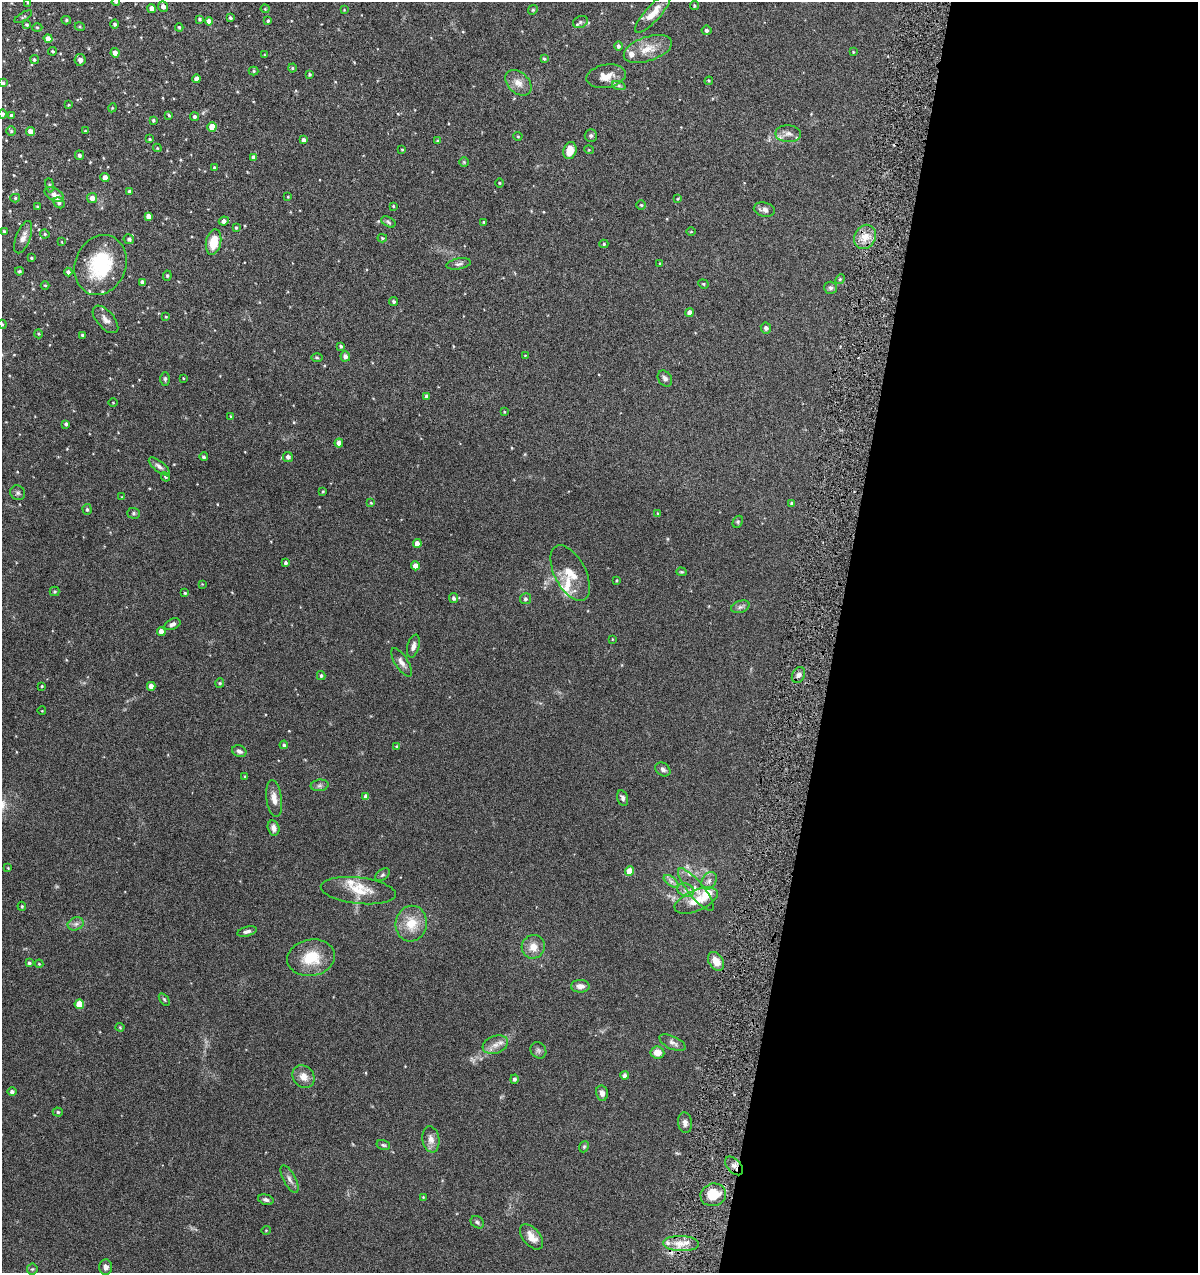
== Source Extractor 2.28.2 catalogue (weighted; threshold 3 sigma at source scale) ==
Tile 12 of 4 x 4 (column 4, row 3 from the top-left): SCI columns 3709-4904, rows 1273-2543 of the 5147 x 5088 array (HDU 1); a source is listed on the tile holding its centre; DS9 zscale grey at full resolution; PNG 1200 x 1275 px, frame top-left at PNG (2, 2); each listed source drawn as its Kron ellipse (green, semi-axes under 4 px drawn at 4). Shown black and unused: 30% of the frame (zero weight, under 4 of 8 exposures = <1% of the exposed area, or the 3 px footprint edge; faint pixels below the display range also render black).
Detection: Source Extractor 2.28.2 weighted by HDU 2 'WHT'; one run over the whole footprint, this tile lists its part. Background 0.0995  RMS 0.0049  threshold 0.0201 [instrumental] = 3 sigma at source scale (4.09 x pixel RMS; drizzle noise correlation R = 1.36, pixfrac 0.8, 0.05/0.05 arcsec/px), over >= 5 px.
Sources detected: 234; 13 inside a brighter listed object's ellipse — not listed separately; the other 221 listed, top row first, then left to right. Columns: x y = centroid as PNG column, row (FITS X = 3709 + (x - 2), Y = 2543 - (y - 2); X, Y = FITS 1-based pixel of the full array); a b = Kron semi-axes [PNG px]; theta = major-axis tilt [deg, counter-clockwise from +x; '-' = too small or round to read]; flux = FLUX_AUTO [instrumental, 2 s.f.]
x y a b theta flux
28 2 4 3 - 0.62
116 2 4 4 - 0.63
694 5 4 4 - 0.58
163 6 5 5 - 2
152 9 4 4 - 2.5
265 9 4 4 - 0.45
344 10 2 2 - 0.26
533 10 5 4 - 0.5
653 13 25 7 48 5.6
23 17 10 2 31 0.52
230 18 4 3 - 0.83
199 19 3 3 - 0.55
66 20 5 4 - 0.64
209 21 4 4 - 2.7
268 21 4 3 - 0.55
580 22 8 6 25 1
115 24 4 4 - 0.91
27 25 4 4 - 0.54
37 27 5 3 - 0.42
80 27 5 3 - 0.45
179 27 4 3 - 0.5
707 30 5 5 - 1.2
48 39 4 4 - 3.1
618 46 4 4 - 1.2
648 49 25 12 19 7.3
52 51 4 3 - 0.51
853 52 4 3 - 0.33
115 53 5 4 - 2.2
264 55 3 2 - 0.34
34 59 5 4 - 0.66
544 59 4 3 - 0.55
80 60 6 5 - 1.9
292 68 4 4 - 0.5
254 71 5 4 - 0.54
310 74 3 3 - 0.64
606 76 20 11 10 5.3
196 79 4 4 - 1.7
709 81 4 4 - 0.47
3 83 4 4 - 0.88
518 83 15 10 -43 3.9
619 86 7 4 -19 0.82
69 105 3 2 - 0.37
112 108 4 3 - 0.36
3 114 4 4 - 0.8
169 115 3 2 - 0.47
11 116 4 3 - 1
194 117 4 4 - 0.95
153 120 3 3 - 0.58
212 127 5 4 - 5.7
11 131 5 5 - 0.63
30 131 4 4 - 3.5
85 131 3 3 - 0.31
788 134 13 8 -1 2.6
591 135 6 6 - 0.94
518 136 4 4 - 0.43
150 139 3 3 - 0.48
303 140 4 3 - 1.7
437 141 4 3 - 0.43
157 148 4 4 - 0.4
402 149 3 3 - 0.39
570 150 8 6 72 5.9
589 150 5 3 - 0.33
79 155 5 4 - 1
253 157 4 3 - 1.8
464 162 4 4 - 0.45
214 167 4 4 - 0.39
105 177 4 4 - 2.5
499 183 4 3 - 0.34
50 185 7 3 -81 0.63
130 192 4 4 - 1.3
54 194 10 6 -29 2.7
288 197 3 3 - 0.39
15 198 5 4 - 0.56
92 198 5 5 - 2.9
678 199 3 3 - 0.36
59 203 6 5 - 0.94
641 205 5 4 - 0.53
393 206 3 3 - 0.45
37 207 3 3 - 0.4
764 210 11 7 -12 1.7
148 216 4 4 - 2.1
224 221 5 4 - 1.4
388 222 7 5 -29 0.85
484 222 4 3 - 0.58
236 228 4 3 - 0.54
4 231 3 3 - 0.58
691 232 5 3 - 0.36
45 234 5 4 - 0.54
23 237 17 7 69 2.6
865 237 12 10 60 4.7
382 238 4 4 - 0.52
129 239 5 5 - 1.1
62 242 3 2 - 0.24
214 242 13 7 79 8.5
604 244 4 4 - 0.56
31 258 4 3 - 0.47
660 263 4 3 - 0.47
458 264 12 5 9 1.3
101 265 31 25 68 28
19 271 4 3 - 0.58
68 272 4 4 - 1.1
167 276 5 4 - 0.68
840 279 5 4 - 0.51
142 282 4 3 - 1.6
703 284 5 4 - 0.52
45 285 4 3 - 0.36
831 288 6 6 - 0.97
394 301 4 3 - 0.87
690 312 4 4 - 2.9
166 317 3 3 - 0.37
105 319 16 8 -48 2.5
2 324 4 3 - 0.43
766 328 5 5 - 1.2
39 334 4 3 - 0.41
82 335 3 3 - 0.63
341 346 3 3 - 0.71
525 355 3 2 - 0.24
345 356 5 4 - 1.7
317 358 6 4 -1 0.52
183 378 3 2 - 0.29
665 378 8 6 -54 1.5
165 379 6 4 90 0.74
426 397 4 3 - 1.4
113 403 4 3 - 0.33
504 412 4 3 - 0.37
231 416 4 3 - 0.35
66 424 4 4 - 0.82
339 443 4 4 - 3.1
204 457 4 4 - 0.66
288 457 5 5 - 1.5
159 466 12 5 -39 1.6
165 477 5 3 - 0.47
323 491 3 3 - 0.41
18 493 8 7 - 1
122 497 4 3 - 0.36
371 503 4 3 - 0.35
792 503 4 3 - 0.65
87 509 5 4 - 0.73
134 513 6 5 - 0.77
658 514 4 3 - 0.57
738 522 6 4 63 0.67
417 544 4 4 - 3.5
286 563 4 4 - 0.88
415 566 4 4 - 3.5
681 572 5 4 - 0.5
570 573 30 15 -63 8.6
616 580 4 3 - 0.38
202 584 3 3 - 0.29
55 591 5 5 - 0.61
185 593 3 3 - 0.48
454 598 5 4 - 1
525 599 5 5 - 0.96
740 607 9 6 19 1.3
172 624 8 5 24 1.4
161 632 4 4 - 3.2
612 639 3 2 - 0.27
413 646 12 6 76 1.9
401 662 16 6 -57 2.4
798 675 8 6 64 1.8
321 676 4 3 - 0.7
220 683 4 4 - 0.51
42 686 3 3 - 0.42
151 686 4 4 - 2.9
42 711 4 3 - 0.31
284 745 4 3 - 0.94
396 746 4 3 - 0.39
239 751 7 5 -21 1.4
663 769 8 6 -34 1.3
245 777 4 3 - 0.45
320 785 9 5 7 1.2
366 797 4 4 - 2.9
274 798 18 7 -82 3.5
623 798 8 5 -75 1.2
273 828 7 5 -76 2.2
8 868 4 4 - 0.32
629 871 5 4 - 6.6
382 875 8 5 37 0.83
671 881 8 4 -37 1.4
709 881 9 7 56 1.9
686 890 8 6 -19 1.8
696 890 26 8 -51 4.7
358 891 38 13 -6 9
696 901 23 10 23 7.7
22 906 4 3 - 0.51
76 924 8 6 20 1.5
411 924 18 15 80 9.3
247 932 10 5 14 1.3
533 947 12 11 - 4.5
311 958 24 18 9 12
716 961 10 7 -58 4.9
29 963 4 3 - 0.8
39 964 4 4 - 0.41
580 986 9 6 0 2.3
164 999 7 3 -54 0.54
79 1004 5 4 - 9.2
120 1027 4 4 - 0.45
673 1043 14 6 -25 1.8
495 1045 13 8 20 3.1
538 1050 8 7 - 1.3
657 1053 7 6 - 4.5
625 1075 4 4 - 1.6
304 1077 12 10 -50 3.7
514 1079 4 4 - 0.93
12 1092 4 4 - 1.1
602 1093 7 6 - 2.1
58 1112 5 4 - 0.64
685 1123 10 7 -80 1.9
431 1139 13 8 -81 3.1
383 1145 7 5 -16 0.72
584 1147 6 4 68 0.61
734 1166 11 6 -47 2.3
290 1179 15 6 -61 2
713 1195 13 11 18 11
423 1197 3 3 - 0.31
266 1200 8 5 -16 1.2
477 1222 7 5 -35 0.89
266 1230 5 3 - 0.29
531 1237 15 8 -50 4.3
681 1244 18 7 -2 5
106 1267 7 6 - 1.6
32 1269 5 5 - 0.61
Overlapping masked pixels (flux is a lower limit): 1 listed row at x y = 734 1166
Isophote crosses this tile's border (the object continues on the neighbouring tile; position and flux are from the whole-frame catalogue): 6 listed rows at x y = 28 2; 116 2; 163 6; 3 83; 3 114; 2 324